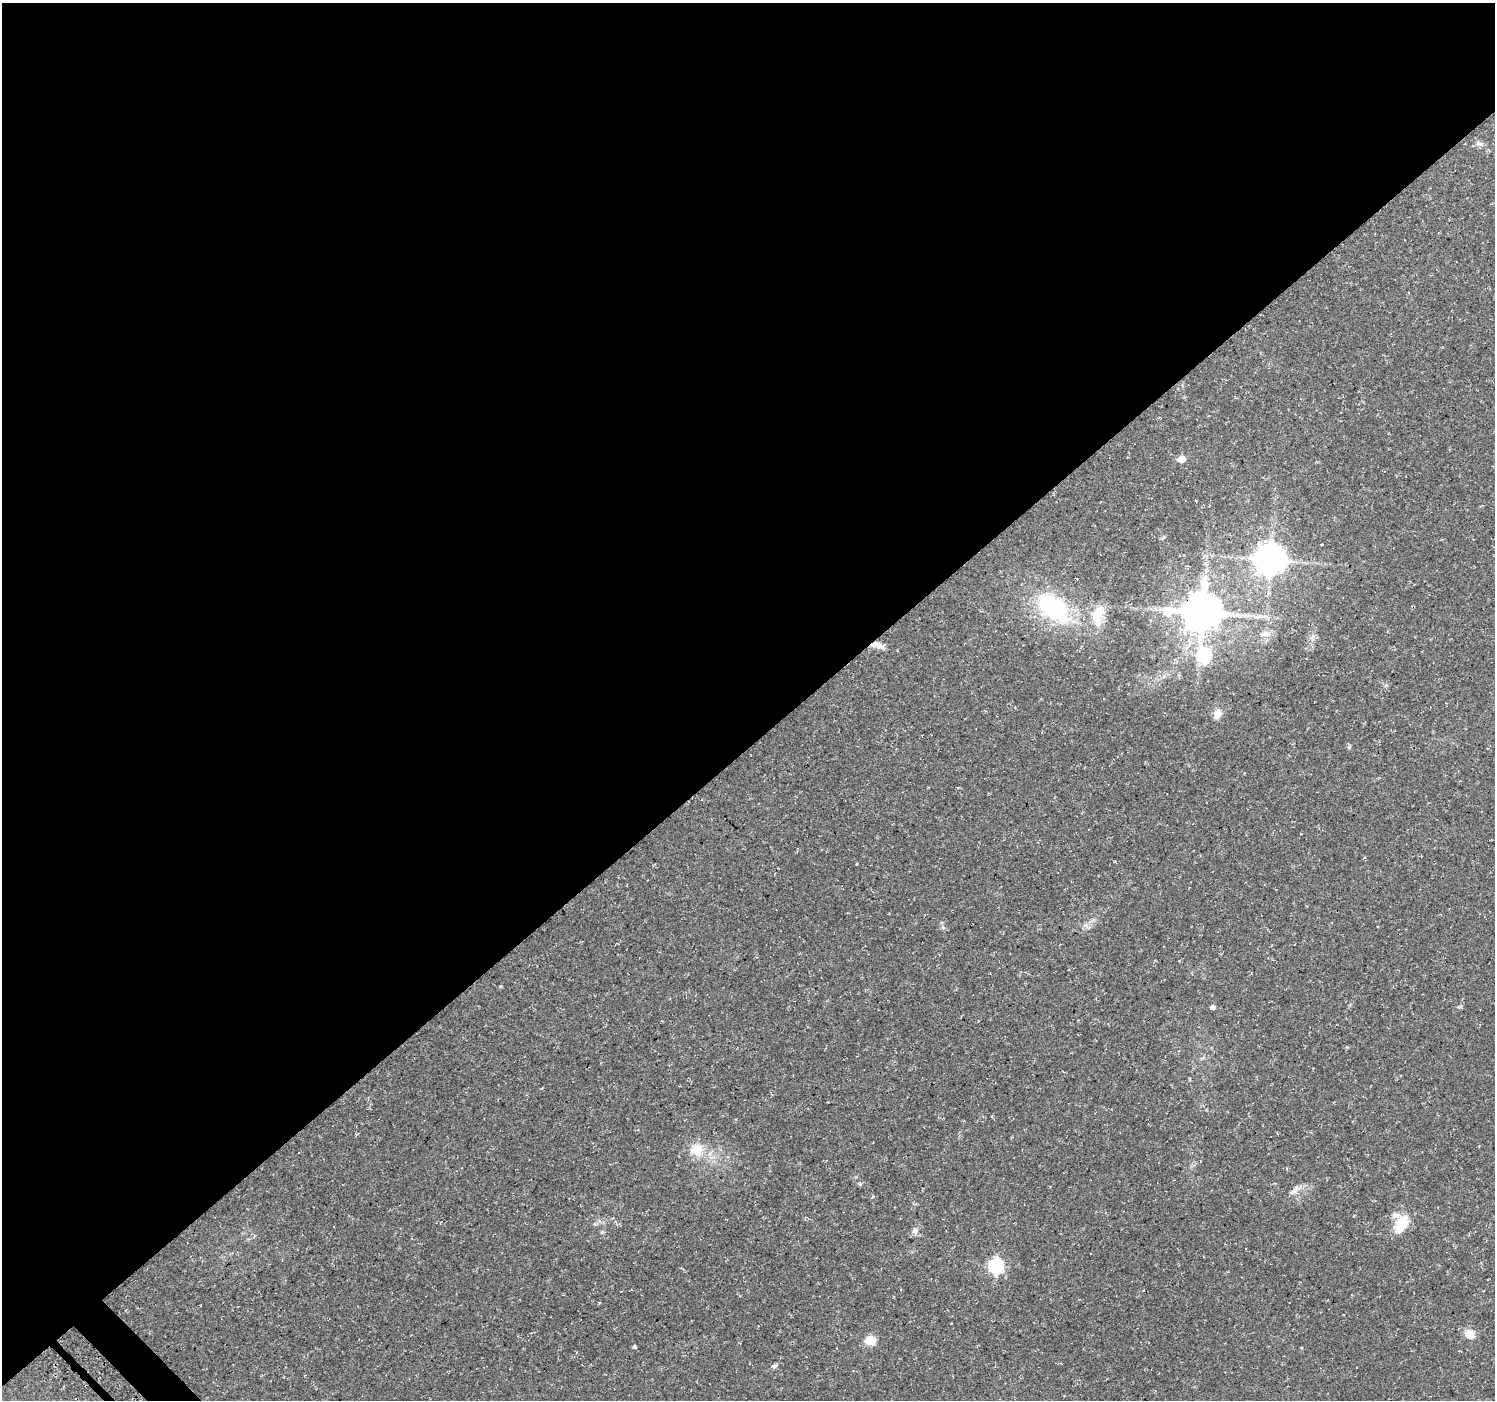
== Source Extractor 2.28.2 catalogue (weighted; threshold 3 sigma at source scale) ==
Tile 2 of 4 x 4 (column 2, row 1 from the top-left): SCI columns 1582-3074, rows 4408-5805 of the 6110 x 6084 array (HDU 1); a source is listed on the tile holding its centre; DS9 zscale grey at full resolution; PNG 1497 x 1402 px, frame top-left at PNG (2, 3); no overlay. Shown black and unused: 54% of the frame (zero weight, under 3 of 4 exposures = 5% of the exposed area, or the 3 px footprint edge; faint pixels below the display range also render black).
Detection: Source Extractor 2.28.2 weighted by HDU 2 'WHT'; one run over the whole footprint, this tile lists its part. Background 0.0834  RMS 0.0048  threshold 0.0217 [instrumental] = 3 sigma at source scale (4.5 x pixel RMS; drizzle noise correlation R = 1.50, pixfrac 1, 0.0396/0.0396 arcsec/px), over >= 5 px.
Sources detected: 25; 1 inside a brighter listed object's ellipse — not listed separately; the other 24 listed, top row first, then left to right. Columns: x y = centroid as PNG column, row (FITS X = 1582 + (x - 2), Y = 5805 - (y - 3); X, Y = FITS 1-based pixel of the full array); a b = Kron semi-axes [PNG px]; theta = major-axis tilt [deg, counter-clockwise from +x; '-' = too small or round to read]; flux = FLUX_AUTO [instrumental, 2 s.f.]
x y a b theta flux
1480 144 12 5 -1 1.6
1181 459 5 5 - 9.4
1270 560 9 9 - 800
1053 607 41 25 -39 50
1202 612 13 11 5 1600
1098 615 29 14 75 11
1254 616 8 5 -43 1.4
1264 634 17 9 8 3.7
1313 637 13 3 80 1.6
879 645 14 8 -27 3.3
1204 656 7 7 - 54
1217 714 12 8 71 3.5
1085 925 7 4 -19 1.1
943 927 6 4 0 0.76
1213 1007 5 4 - 1.9
697 1150 6 5 - 21
1293 1192 10 7 28 2.1
1401 1223 15 10 63 16
915 1231 10 7 -90 1.8
996 1266 7 6 - 100
1469 1334 12 9 -21 4.9
870 1341 6 5 - 26
634 1347 4 4 - 0.76
775 1366 8 5 33 1.4
Overlapping masked pixels (flux is a lower limit): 1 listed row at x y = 879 645
Unlisted compact peaks at least as high as the median listed source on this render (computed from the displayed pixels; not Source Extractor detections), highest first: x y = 860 1184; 1459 1007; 500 986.